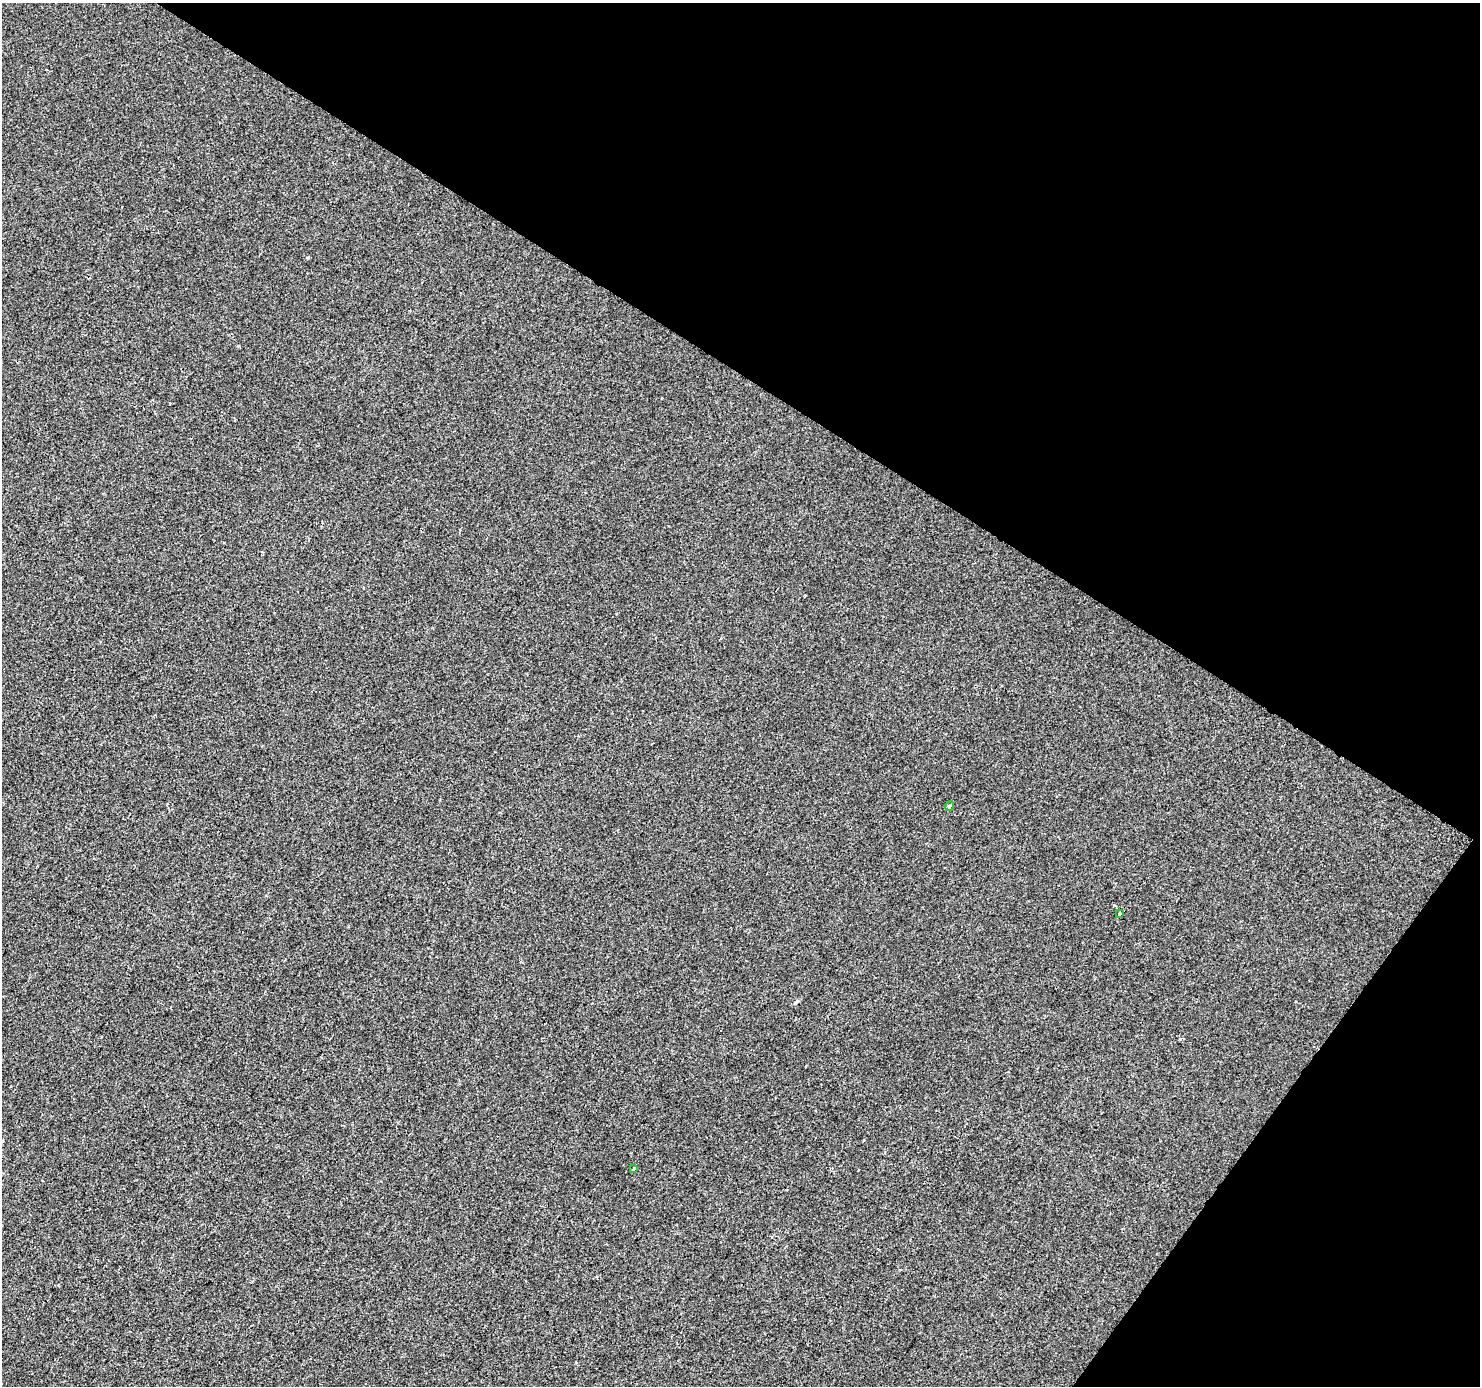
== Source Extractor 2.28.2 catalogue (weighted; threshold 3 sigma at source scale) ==
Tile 8 of 4 x 4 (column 4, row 2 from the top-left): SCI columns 4438-5915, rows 3021-4404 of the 5915 x 5974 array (HDU 1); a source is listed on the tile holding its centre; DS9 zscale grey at full resolution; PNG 1482 x 1388 px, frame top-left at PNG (2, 3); each listed source drawn as its Kron ellipse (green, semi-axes under 4 px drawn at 4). Shown black and unused: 33% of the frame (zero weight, under 2 of 3 exposures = <1% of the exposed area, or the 3 px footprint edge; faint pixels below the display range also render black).
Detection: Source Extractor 2.28.2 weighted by HDU 2 'WHT'; one run over the whole footprint, this tile lists its part. Background -2.79e-04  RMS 0.0042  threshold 0.0188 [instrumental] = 3 sigma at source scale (4.5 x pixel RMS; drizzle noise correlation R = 1.50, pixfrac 1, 0.0396/0.0396 arcsec/px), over >= 5 px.
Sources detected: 3; all 3 listed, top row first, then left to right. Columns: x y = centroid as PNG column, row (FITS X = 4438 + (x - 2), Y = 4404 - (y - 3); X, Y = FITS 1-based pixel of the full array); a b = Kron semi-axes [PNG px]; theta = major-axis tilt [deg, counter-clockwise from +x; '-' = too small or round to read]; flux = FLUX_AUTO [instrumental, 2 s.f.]
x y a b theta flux
949 806 5 4 - 0.58
1120 914 3 2 - 0.56
634 1168 3 3 - 0.81